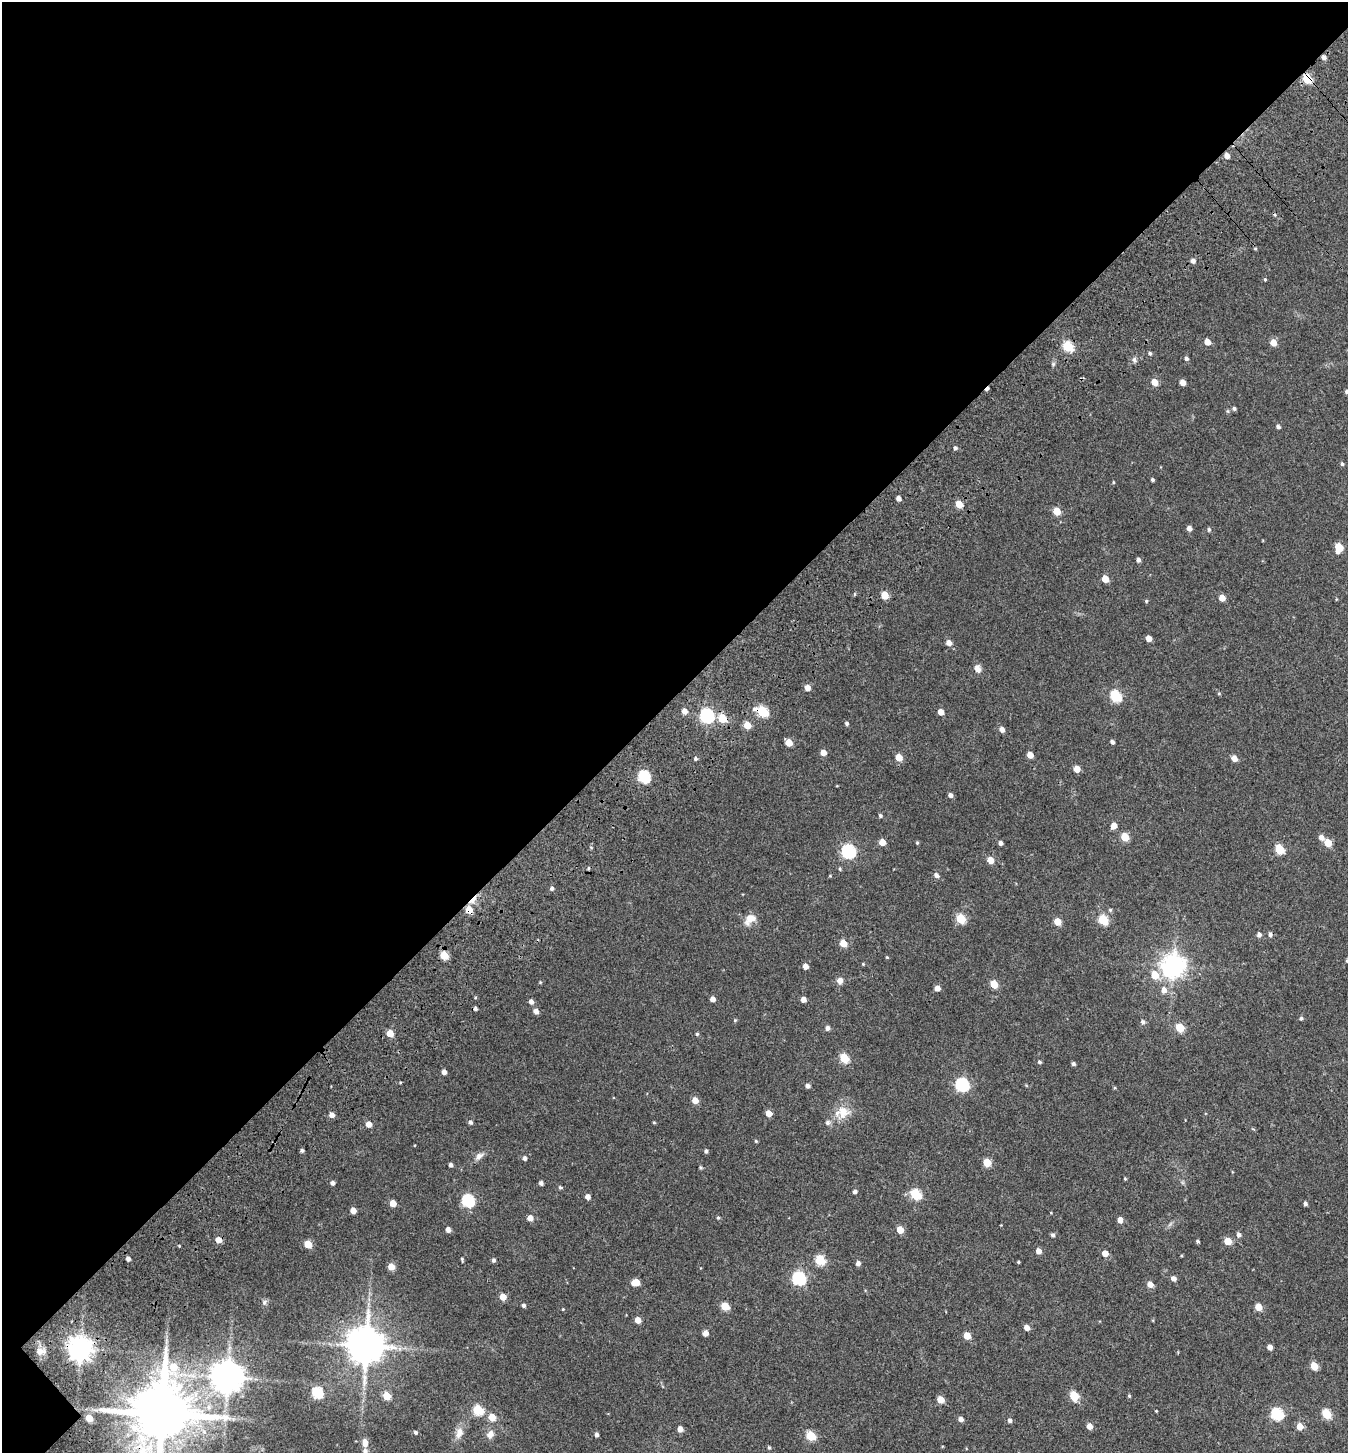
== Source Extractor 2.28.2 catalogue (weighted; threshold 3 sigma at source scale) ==
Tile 1 of 2 x 2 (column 1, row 1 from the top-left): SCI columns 233-1578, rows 1615-3065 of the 3252 x 3260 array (HDU 1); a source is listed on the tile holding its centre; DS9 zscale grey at full resolution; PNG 1350 x 1455 px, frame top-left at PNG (2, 2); no overlay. Shown black and unused: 48% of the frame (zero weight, under 3 of 4 exposures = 17% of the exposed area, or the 3 px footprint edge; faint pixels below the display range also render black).
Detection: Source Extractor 2.28.2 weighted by HDU 2 'WHT'; one run over the whole footprint, this tile lists its part. Background 0.0293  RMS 0.0053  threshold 0.0238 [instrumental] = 3 sigma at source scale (4.5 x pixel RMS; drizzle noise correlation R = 1.50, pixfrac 1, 0.0396/0.0396 arcsec/px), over >= 5 px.
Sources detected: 208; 2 cosmic-ray / hot-pixel residue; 1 long thin detection or spike segment (spike, bleed or trail) — not listed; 1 inside a brighter listed object's ellipse — not listed separately; the other 204 listed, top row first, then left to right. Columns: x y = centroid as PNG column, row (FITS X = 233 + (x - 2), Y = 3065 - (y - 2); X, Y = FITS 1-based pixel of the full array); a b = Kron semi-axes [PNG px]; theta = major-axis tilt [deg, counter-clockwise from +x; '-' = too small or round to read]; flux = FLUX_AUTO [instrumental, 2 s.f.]
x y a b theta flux
1324 57 5 5 - 1.8
1307 79 6 5 - 25
1227 156 5 5 - 3
1255 249 4 4 - 0.56
1193 261 5 4 - 2
1265 279 4 4 - 0.5
1207 342 5 5 - 4.4
1273 343 5 5 - 5.7
1068 346 6 5 - 32
1150 353 5 5 - 0.88
1186 359 5 4 - 1.2
1134 360 7 6 - 1.4
1154 382 5 5 - 6
1182 382 5 4 - 3.9
1347 392 4 4 - 0.87
1234 408 5 5 - 1
1278 427 4 4 - 1.4
955 448 4 4 - 1
1342 464 5 4 - 0.86
1152 480 4 3 - 0.9
1113 482 4 3 - 0.46
899 498 5 4 - 2.3
959 504 5 4 - 9.3
1057 511 5 5 - 9.9
1189 528 4 4 - 2.6
1209 529 5 4 - 0.82
1339 547 7 5 84 13
1138 560 4 4 - 1.5
1105 579 5 5 - 7.6
854 594 5 3 - 0.5
885 595 5 5 - 9.9
1222 598 5 5 - 5.4
1336 599 5 3 - 0.41
1146 601 4 4 - 0.65
1148 638 5 4 - 3.9
949 643 5 5 - 3.3
978 669 10 7 -74 2.7
807 688 5 5 - 4
1115 696 6 5 - 38
684 711 5 5 - 3.6
762 711 7 5 -25 33
941 712 5 4 - 4.7
707 716 7 6 - 99
722 719 6 5 - 12
847 723 4 4 - 1.1
747 725 5 5 - 8.7
1002 729 6 5 - 2.4
1112 742 5 4 - 1.3
789 743 5 5 - 7.8
823 752 5 5 - 3.5
1030 755 5 4 - 4.9
899 757 5 5 - 7.6
1234 758 5 4 - 4.3
695 759 4 4 - 0.95
1077 769 5 4 - 6.2
644 777 6 6 - 54
950 795 4 4 - 1.8
880 816 5 4 - 0.89
1114 826 5 5 - 4.8
1125 837 5 5 - 12
1321 838 6 5 - 2.7
882 842 5 5 - 6
917 843 5 4 - 0.61
1000 843 4 4 - 1.6
1328 843 5 5 - 9.9
1279 849 6 5 - 22
848 851 7 6 - 79
990 860 5 5 - 5.7
588 868 5 3 - 0.56
840 869 5 4 - 0.63
936 875 6 5 - 2
552 888 5 4 - 1.3
473 900 14 5 47 3.8
469 910 6 5 - 5.8
1110 910 5 5 - 0.72
750 919 16 9 40 5.6
961 919 6 5 - 21
1103 920 6 5 - 26
1057 922 5 5 - 7.4
1270 934 5 5 - 1.3
1259 935 5 5 - 1.8
843 943 5 5 - 7.8
444 955 5 5 - 14
887 957 4 4 - 0.45
1347 961 4 4 - 0.84
863 964 4 4 - 0.5
806 966 5 5 - 3.1
1173 966 8 8 - 420
1155 975 6 6 - 10
840 981 8 7 - 2.7
994 984 5 5 - 11
937 988 5 5 - 3.5
1164 990 7 6 - 3
713 999 4 4 - 2.9
803 999 5 4 - 3.3
531 1001 5 5 - 2.1
475 1009 4 4 - 1.2
536 1011 5 5 - 2.7
1301 1018 5 4 - 0.79
735 1020 5 4 - 0.54
1143 1022 6 5 - 1.4
827 1028 5 5 - 1.8
1180 1028 5 5 - 15
390 1033 5 5 - 8.2
697 1034 4 4 - 0.68
844 1058 6 5 - 21
1039 1062 4 4 - 0.95
1073 1064 4 4 - 1.2
444 1072 4 4 - 2.4
962 1084 6 6 - 75
808 1086 4 4 - 2
1114 1088 5 3 - 0.5
695 1100 5 5 - 5.8
843 1112 19 17 -32 8.8
769 1113 5 5 - 4.6
331 1115 5 5 - 2.8
470 1122 5 4 - 1.3
654 1122 5 3 - 0.49
827 1123 6 6 - 1.5
369 1124 5 4 - 4.2
756 1141 5 4 - 0.61
302 1150 4 4 - 1
706 1151 5 4 - 1.1
479 1156 13 7 40 2.7
525 1158 4 4 - 1.4
987 1163 5 5 - 12
451 1165 4 3 - 1.3
701 1167 5 4 - 0.7
1125 1178 4 3 - 0.52
332 1183 5 4 - 1.5
541 1183 4 4 - 1.5
560 1187 5 4 - 0.79
855 1192 4 4 - 1.3
915 1194 6 5 - 35
587 1196 5 4 - 2.8
468 1200 6 6 - 57
393 1203 5 5 - 6
1305 1204 5 4 - 1.1
353 1211 5 4 - 4.5
530 1218 5 5 - 3.8
718 1218 5 4 - 0.61
1120 1220 5 4 - 3.3
448 1229 5 4 - 2.2
900 1230 5 5 - 8.4
1053 1235 5 5 - 1.2
1239 1235 5 5 - 1.7
218 1240 5 5 - 5.5
1197 1241 5 3 - 0.74
1228 1241 5 5 - 8.7
308 1244 5 5 - 9.8
1038 1251 5 4 - 3.6
1105 1253 5 4 - 5.7
128 1259 4 4 - 1.8
462 1259 6 3 -76 0.63
494 1260 5 4 - 1.1
820 1260 6 5 - 25
1018 1262 3 3 - 0.64
858 1263 5 4 - 2.2
391 1267 5 5 - 6.7
799 1278 6 6 - 70
1173 1278 5 5 - 2.5
636 1282 6 5 - 9.2
1150 1284 5 5 - 4.3
503 1297 5 5 - 7.1
264 1302 7 6 - 1.3
524 1305 5 4 - 1.3
725 1306 5 5 - 14
1258 1307 5 5 - 8.3
563 1309 4 3 - 0.45
638 1320 5 4 - 5.4
1027 1328 5 4 - 3.8
705 1333 5 5 - 3.3
967 1336 5 5 - 8.6
366 1346 10 10 - 1500
1270 1347 4 4 - 2.9
80 1349 8 7 - 510
40 1351 11 8 2 3.6
1314 1366 5 5 - 13
227 1377 9 9 - 940
317 1392 6 5 - 37
387 1396 5 5 - 10
1074 1396 6 5 - 20
1129 1396 5 4 - 0.6
940 1400 5 5 - 6.9
209 1407 9 8 - 3.3
478 1410 6 5 - 27
1156 1411 3 3 - 0.38
162 1414 18 16 82 4600
1277 1414 6 6 - 50
1326 1414 6 5 - 22
492 1417 6 5 - 7.5
89 1418 5 5 - 9
961 1419 5 4 - 2.4
1010 1420 5 5 - 1.3
1089 1426 5 5 - 3.9
1300 1426 5 5 - 5.8
680 1429 5 4 - 3.9
416 1432 5 4 - 1
459 1433 16 10 74 4.7
490 1434 11 9 54 3.2
596 1435 5 4 - 1.4
811 1436 5 5 - 23
365 1443 9 7 -86 3.9
769 1447 4 4 - 0.65
Overlapping masked pixels (flux is a lower limit): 9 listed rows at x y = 1324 57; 1307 79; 1227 156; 762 711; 722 719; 473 900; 469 910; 80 1349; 162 1414
Isophote crosses this tile's border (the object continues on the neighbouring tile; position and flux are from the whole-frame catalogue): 3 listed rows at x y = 1347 392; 1347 961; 162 1414